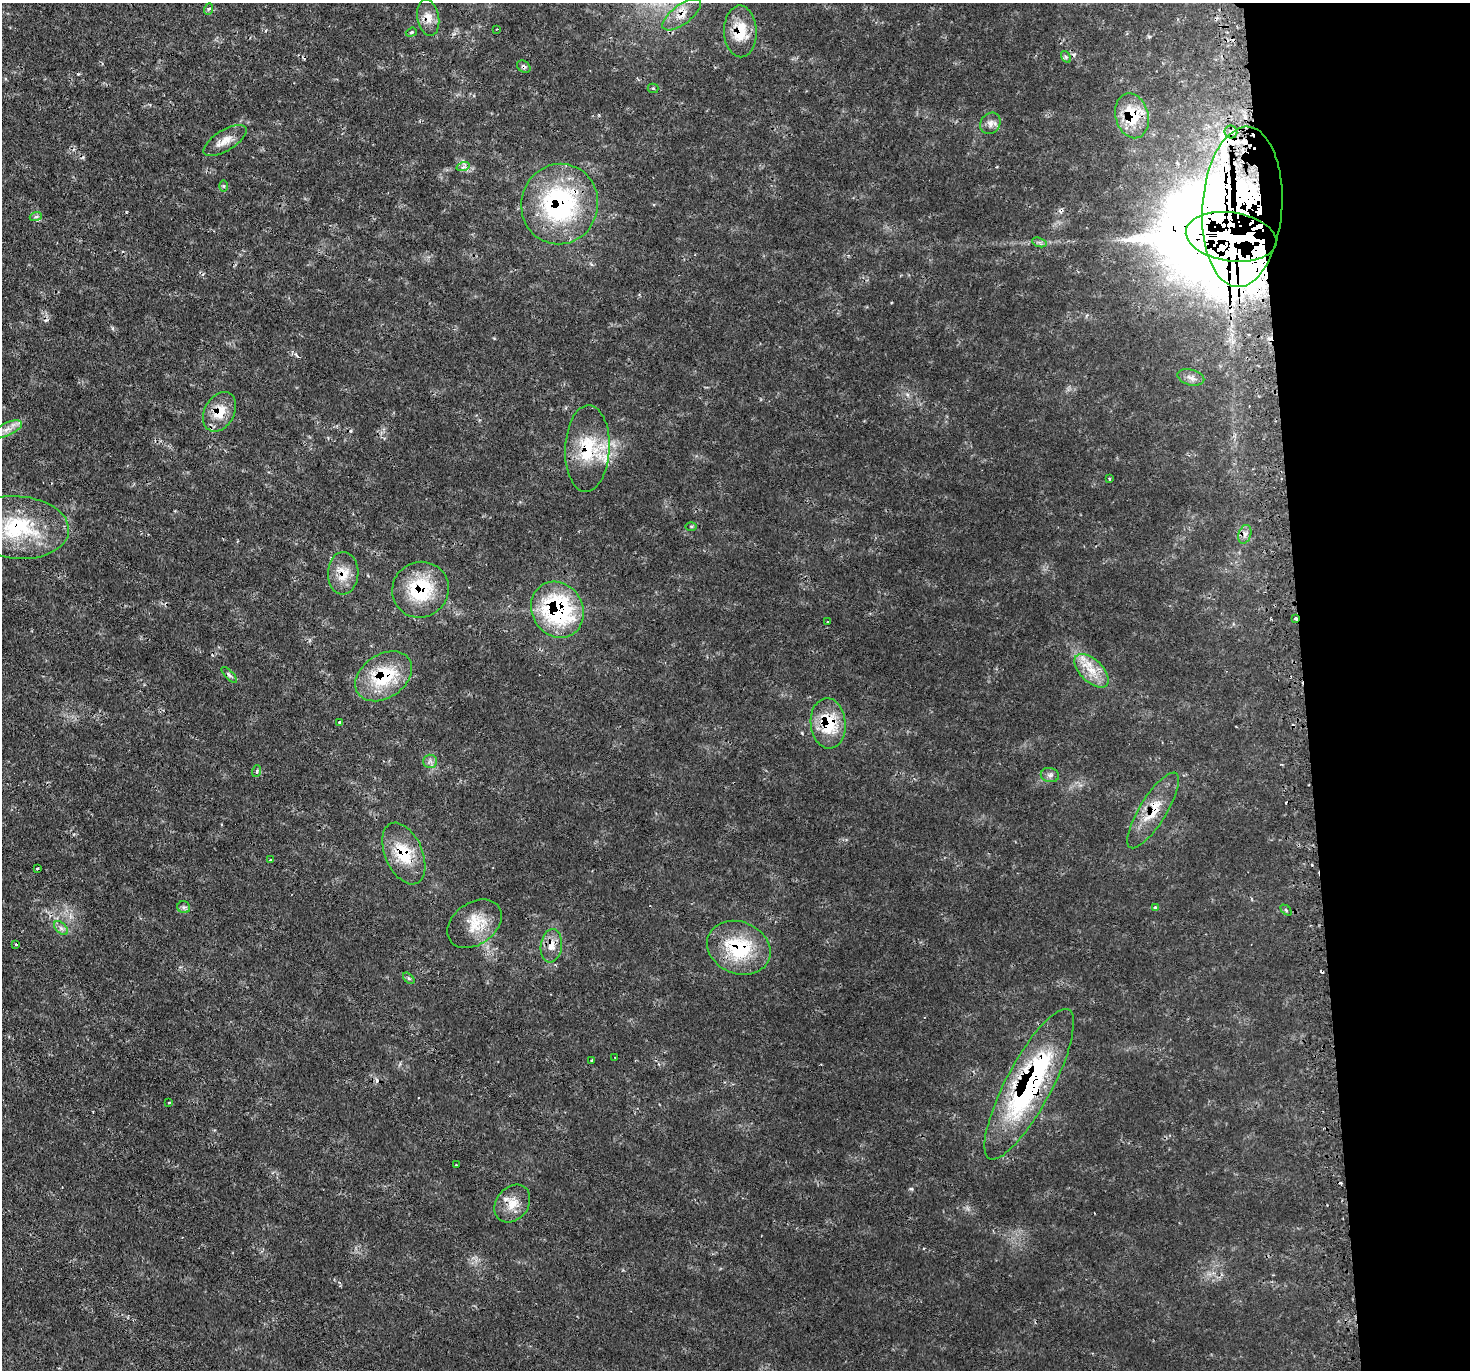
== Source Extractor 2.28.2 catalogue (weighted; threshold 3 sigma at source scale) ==
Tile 6 of 3 x 3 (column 3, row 2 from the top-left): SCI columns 2959-4426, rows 1506-2873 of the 4442 x 4420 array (HDU 1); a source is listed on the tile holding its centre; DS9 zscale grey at full resolution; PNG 1472 x 1372 px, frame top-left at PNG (2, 3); each listed source drawn as its Kron ellipse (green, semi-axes under 4 px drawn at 4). Shown black and unused: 12% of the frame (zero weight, under 2 of 3 exposures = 3% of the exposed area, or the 3 px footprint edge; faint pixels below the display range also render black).
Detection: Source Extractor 2.28.2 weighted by HDU 2 'WHT'; one run over the whole footprint, this tile lists its part. Background 0.0718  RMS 0.0055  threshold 0.0247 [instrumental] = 3 sigma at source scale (4.5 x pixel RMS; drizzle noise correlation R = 1.50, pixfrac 1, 0.05/0.05 arcsec/px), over >= 5 px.
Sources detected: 77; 12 cosmic-ray / hot-pixel residue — neither listed nor drawn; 5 inside a brighter listed object's ellipse — not listed separately; the other 60 listed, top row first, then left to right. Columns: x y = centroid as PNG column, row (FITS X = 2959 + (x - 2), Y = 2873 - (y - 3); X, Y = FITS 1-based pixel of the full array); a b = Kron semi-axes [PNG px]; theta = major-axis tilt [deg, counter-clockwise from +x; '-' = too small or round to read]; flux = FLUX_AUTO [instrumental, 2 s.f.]
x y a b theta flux
209 9 6 3 69 0.86
682 15 23 9 37 7.6
428 18 18 10 -79 6.3
497 29 3 2 - 0.82
740 31 26 16 -89 17
411 32 6 4 20 0.81
1066 57 6 4 -57 0.89
524 67 7 5 -33 1.3
653 88 5 5 - 0.86
1132 116 23 16 -75 23
990 123 11 9 52 3.4
1231 132 6 6 - 1.9
225 140 24 10 32 6.8
463 167 7 4 18 1.3
224 186 6 4 -90 0.73
560 204 40 38 77 90
1242 207 80 40 86 1500
36 216 6 4 20 0.95
1231 237 45 24 -8 13000
1039 242 7 4 -19 1.3
1191 377 14 8 -15 2.9
220 412 21 15 61 13
7 429 16 6 24 4.4
587 448 43 22 88 28
1109 478 3 3 - 0.68
691 526 6 4 0 0.79
18 527 51 31 -4 50
1245 534 9 6 71 2.4
343 573 21 15 89 11
420 590 29 27 36 33
557 610 29 25 -59 79
1295 619 3 3 - 3.9
827 621 3 2 - 0.57
1091 671 21 11 -44 11
229 675 10 4 -46 1.3
384 676 31 21 34 33
339 722 3 3 - 0.89
828 723 25 17 -85 25
430 761 7 6 - 2
257 771 6 3 72 0.7
1050 775 9 7 -13 2.1
1153 810 44 13 58 16
404 853 32 18 -66 22
270 860 3 2 - 0.41
37 869 3 2 - 0.92
184 907 6 6 - 1.5
1155 908 3 3 - 5.6
1286 910 6 4 -45 0.93
474 924 30 21 35 16
61 928 8 5 -45 1.7
16 944 3 2 - 0.73
551 946 17 10 82 6.4
739 948 32 26 -23 39
409 978 7 4 -45 0.95
615 1057 2 2 - 0.42
592 1060 3 3 - 0.5
1029 1084 84 23 62 120
169 1103 3 2 - 0.66
456 1165 3 2 - 0.47
512 1204 20 16 53 9.4
Overlapping masked pixels (flux is a lower limit): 23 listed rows (the first 20) at x y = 682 15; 428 18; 740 31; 524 67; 1132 116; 560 204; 1242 207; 1231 237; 220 412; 587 448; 18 527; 343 573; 420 590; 557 610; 1295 619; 384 676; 828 723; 1153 810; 404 853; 551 946
Isophote crosses this tile's border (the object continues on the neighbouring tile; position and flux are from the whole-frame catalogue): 1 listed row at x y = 18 527
Unlisted compact peaks at least as high as the median listed source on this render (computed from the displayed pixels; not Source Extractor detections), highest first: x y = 911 1189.